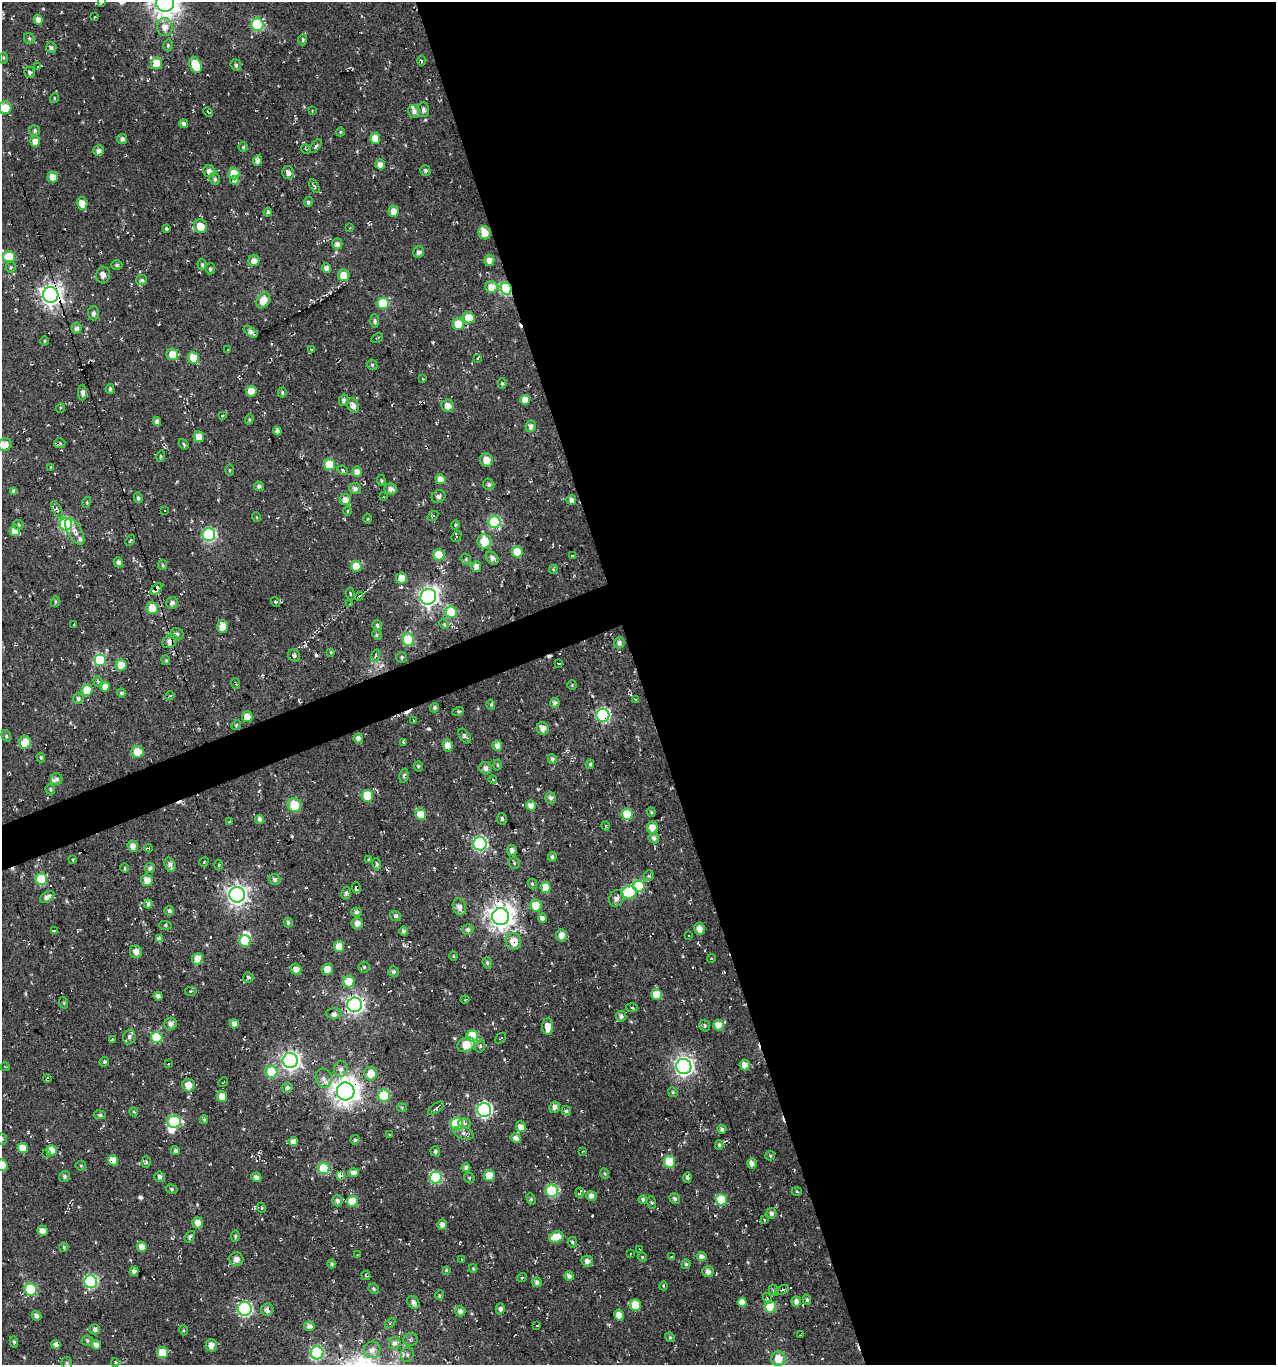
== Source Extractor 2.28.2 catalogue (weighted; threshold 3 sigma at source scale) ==
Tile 8 of 4 x 4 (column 4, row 2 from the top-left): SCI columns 3945-5218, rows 2727-4089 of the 5286 x 5452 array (HDU 1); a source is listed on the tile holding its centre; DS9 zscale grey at full resolution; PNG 1278 x 1367 px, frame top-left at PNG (2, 2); each listed source drawn as its Kron ellipse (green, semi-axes under 4 px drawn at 4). Shown black and unused: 52% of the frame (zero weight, under 2 of 3 exposures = <1% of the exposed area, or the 3 px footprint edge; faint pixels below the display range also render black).
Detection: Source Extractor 2.28.2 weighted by HDU 2 'WHT'; one run over the whole footprint, this tile lists its part. Background 0.0243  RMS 0.0089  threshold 0.04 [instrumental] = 3 sigma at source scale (4.5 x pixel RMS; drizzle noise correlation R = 1.50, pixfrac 1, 0.0396/0.0396 arcsec/px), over >= 5 px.
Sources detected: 480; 3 inside a brighter object's white glare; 20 cosmic-ray / hot-pixel residue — neither listed nor drawn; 4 inside a brighter listed object's ellipse — not listed separately; the other 453 listed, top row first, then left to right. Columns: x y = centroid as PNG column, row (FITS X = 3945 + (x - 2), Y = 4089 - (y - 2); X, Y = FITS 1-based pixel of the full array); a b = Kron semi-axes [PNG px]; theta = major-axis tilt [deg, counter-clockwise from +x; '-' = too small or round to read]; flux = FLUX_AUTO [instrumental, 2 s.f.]
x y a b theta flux
101 2 4 3 - 1.6
165 3 9 9 - 1100
94 17 3 2 - 0.63
38 20 5 4 - 7
257 25 6 6 - 78
165 27 9 8 - 7.2
29 39 6 5 - 1.4
303 40 6 4 89 1.4
168 45 6 4 77 1.6
51 47 5 5 - 1.7
3 58 5 4 - 1.1
422 61 5 3 - 0.99
156 63 6 5 - 19
195 65 8 5 -65 25
236 65 6 5 - 1.8
38 66 3 2 - 0.65
30 72 5 5 - 2
54 98 5 3 - 0.69
5 108 6 6 - 16
423 110 7 5 -85 2.8
312 111 4 2 - 0.58
414 111 6 6 - 3.3
208 112 5 3 - 0.88
184 124 4 3 - 3.5
35 131 5 5 - 1.8
340 132 4 3 - 0.89
375 138 6 5 - 12
122 139 5 5 - 2.7
35 142 5 5 - 8.5
316 146 8 3 52 1.6
243 147 4 4 - 1.2
306 149 5 3 - 0.82
98 151 5 5 - 3.8
258 160 5 4 - 3.7
380 164 5 5 - 5.5
209 171 6 5 - 5.9
425 171 5 5 - 2.1
288 173 6 6 - 4.8
234 174 5 5 - 21
53 177 5 5 - 9.7
215 179 6 5 - 2
235 180 4 4 - 5.5
314 186 7 3 -62 1.3
308 202 5 4 - 1.6
82 203 6 5 - 12
394 211 5 5 - 7.5
268 212 4 4 - 2
200 226 7 6 - 13
166 228 3 3 - 1.6
350 228 3 2 - 0.71
484 233 7 6 - 12
337 244 5 5 - 3.6
418 252 6 5 - 2.5
9 257 6 5 - 26
489 260 5 5 - 6.5
254 261 5 5 - 6.8
117 265 5 4 - 1.5
202 265 5 4 - 1.7
11 267 5 5 - 1.3
326 268 5 4 - 4.9
210 269 5 5 - 1.8
103 275 8 6 84 3.6
344 275 6 5 - 16
142 280 5 5 - 2.1
491 287 6 6 - 11
506 289 6 5 - 100
51 295 8 7 - 570
263 300 9 6 59 11
383 303 6 5 - 36
94 313 7 5 -88 2.8
469 318 6 5 - 20
374 321 6 4 -87 1.8
458 324 6 5 - 17
77 328 6 5 - 2.8
251 332 8 4 -35 3.6
377 338 6 2 29 0.99
44 341 5 3 - 0.88
228 350 3 3 - 2.3
311 350 3 2 - 0.73
172 354 6 6 - 13
194 358 6 5 - 24
478 358 4 2 - 1.9
372 365 5 4 - 1.4
423 379 4 3 - 0.76
502 383 5 4 - 1.5
110 389 5 3 - 1.6
251 391 5 5 - 11
82 392 8 4 89 3.6
282 392 5 4 - 1.2
344 400 5 4 - 2.8
525 400 5 5 - 11
353 405 7 5 -64 5.4
448 406 6 6 - 5.7
60 408 5 3 - 0.83
222 416 3 2 - 0.8
249 419 5 4 - 1
157 422 4 4 - 4.2
531 426 6 5 - 3.5
277 431 4 4 - 4
199 437 5 5 - 8.5
60 443 5 5 - 1.7
5 444 7 6 - 8.6
183 444 6 3 -51 1.2
161 456 6 4 75 1.2
486 460 7 6 - 8.8
329 465 5 5 - 28
51 467 3 3 - 1.4
229 470 5 3 - 0.91
343 470 5 4 - 1.3
357 472 5 5 - 6.3
440 479 5 5 - 8.4
381 480 5 3 - 1.2
489 484 6 5 - 2.2
259 486 5 4 - 2.7
355 489 5 5 - 3.3
391 489 6 5 - 4.1
14 491 4 4 - 3.2
439 496 7 6 - 3.3
383 497 4 2 - 0.58
138 498 5 4 - 2
345 500 5 5 - 8.1
571 500 5 5 - 3.7
87 502 5 3 - 0.89
57 510 9 4 -63 1.8
165 511 3 2 - 0.65
348 511 5 3 - 1.2
433 516 6 4 37 1.2
256 517 5 3 - 0.68
368 519 5 3 - 0.88
494 522 6 6 - 84
66 524 6 6 - 100
18 525 5 5 - 1.9
455 525 5 3 - 0.97
15 531 5 5 - 9.2
75 531 15 7 -60 7.2
209 535 6 6 - 120
456 537 5 4 - 1.4
130 540 6 3 53 0.93
484 541 7 7 - 20
517 552 5 5 - 24
439 555 5 5 - 27
572 556 3 3 - 0.78
492 558 7 5 -45 4.2
466 559 6 5 - 1.5
118 562 5 4 - 3
163 565 5 4 - 1.1
356 566 5 5 - 17
476 566 5 5 - 5.5
553 569 4 4 - 1.5
402 578 5 5 - 12
156 589 7 4 45 30
350 594 6 3 -82 0.93
359 596 4 3 - 0.97
428 597 8 7 - 400
55 602 5 3 - 1
275 602 5 4 - 1
172 603 6 6 - 3.1
350 604 3 3 - 0.59
152 608 6 6 - 17
451 612 6 5 - 35
74 624 2 2 - 0.56
444 624 5 4 - 1.1
377 625 5 4 - 2
223 626 6 5 - 11
177 634 6 6 - 2.7
377 635 5 4 - 1.7
408 640 6 5 - 51
170 641 8 6 39 6.2
619 643 5 5 - 3.4
331 652 4 4 - 0.72
294 656 6 5 - 2
375 656 6 4 69 1.6
402 657 5 5 - 1.5
100 660 6 6 - 55
166 660 5 4 - 1.3
559 663 3 2 - 0.73
121 665 5 5 - 17
98 681 5 4 - 1.3
236 684 5 2 - 0.85
572 685 4 4 - 0.87
105 687 5 5 - 6.4
87 690 5 5 - 26
121 693 4 4 - 1.8
170 696 4 3 - 0.66
78 698 5 5 - 2.4
636 700 4 3 - 1.1
555 703 5 4 - 3.4
491 705 5 3 - 1.3
435 708 5 4 - 2.1
458 711 5 3 - 1.3
603 715 6 6 - 130
247 717 5 5 - 9.5
413 721 3 2 - 0.84
236 725 5 4 - 1.1
543 728 6 6 - 6.4
6 736 6 4 -70 1.5
465 736 8 5 -53 2.3
358 738 5 4 - 3.2
403 742 3 2 - 1
25 743 6 6 - 22
448 745 6 5 - 7.6
497 746 5 5 - 5.6
137 752 6 6 - 14
41 757 5 3 - 1.2
552 759 5 4 - 2.4
590 764 5 4 - 1.7
497 765 5 3 - 1.1
418 766 5 4 - 1.6
486 768 6 6 - 3.6
404 776 7 4 77 1.9
56 779 6 6 - 2.7
493 780 4 3 - 1
50 789 5 4 - 1.5
367 796 6 6 - 26
550 798 6 5 - 2.9
294 805 7 7 - 26
531 805 5 5 - 7
651 812 5 4 - 1
421 814 6 5 - 22
627 814 6 5 - 26
260 819 5 4 - 3.4
502 819 6 5 - 2.1
229 822 4 4 - 1.4
606 826 5 3 - 0.89
652 827 6 5 - 8.3
654 838 5 5 - 3.8
480 844 6 6 - 130
133 846 5 5 - 5.7
148 848 4 2 - 1.5
512 850 5 4 - 3.1
552 857 5 4 - 2
369 859 4 4 - 0.81
73 860 4 4 - 0.87
204 862 5 3 - 0.98
514 863 6 5 - 1.6
377 864 6 4 -81 1.6
170 865 7 5 -74 4.3
219 865 5 3 - 0.89
125 868 4 3 - 0.86
150 868 5 5 - 3
649 875 5 5 - 2.4
41 879 6 5 - 38
275 879 6 5 - 2.1
147 880 6 5 - 8
533 884 5 3 - 1.1
639 886 6 6 - 48
356 887 6 3 -79 42
546 887 5 5 - 14
629 892 8 6 12 44
346 893 6 4 78 2.1
237 895 8 7 - 490
47 897 8 5 33 4.3
616 898 9 7 63 4.3
148 904 4 4 - 3.3
535 905 6 6 - 14
459 907 8 6 -76 5.3
169 911 5 4 - 2.4
357 912 5 4 - 2.3
396 916 6 4 -38 2.2
500 917 8 8 - 860
542 918 5 4 - 4.1
288 923 5 4 - 1.8
357 923 6 5 - 5.9
165 925 6 3 -1 1.1
700 929 6 5 - 6.1
468 930 5 5 - 3.1
54 931 3 3 - 0.99
403 931 4 4 - 2.2
562 935 6 5 - 6.7
689 935 3 2 - 0.87
159 939 4 4 - 4.1
245 941 6 5 - 33
513 941 8 7 - 13
339 947 5 5 - 11
136 952 6 6 - 5
453 956 4 3 - 0.73
712 958 4 3 - 0.97
198 959 6 5 - 12
487 963 6 4 -68 1.4
364 967 5 5 - 1.3
296 969 5 5 - 5.8
327 969 5 5 - 8.2
394 972 5 5 - 2.2
248 977 5 5 - 1.7
349 982 6 6 - 17
191 991 6 4 12 1.1
657 994 5 5 - 18
158 996 4 4 - 2.9
465 1000 4 4 - 0.85
64 1003 6 3 -72 0.94
355 1005 7 7 - 350
632 1008 6 3 -3 1.1
334 1013 8 5 2 2.5
621 1016 5 5 - 2.9
171 1024 6 6 - 3.6
234 1024 4 4 - 5
718 1025 5 5 - 8.1
704 1026 6 5 - 1.6
548 1027 8 5 89 9.4
472 1036 6 5 - 20
129 1037 7 6 - 2.7
157 1037 6 5 - 36
501 1038 6 2 41 0.79
112 1039 4 3 - 1.2
466 1045 9 7 28 17
480 1046 6 4 73 2.1
290 1060 7 7 - 360
104 1062 5 4 - 1.5
168 1064 3 2 - 0.6
745 1065 5 5 - 6.6
684 1066 8 7 - 400
5 1067 5 2 - 0.67
341 1069 8 7 - 3.6
271 1072 6 5 - 44
371 1074 7 6 - 10
47 1078 4 2 - 0.86
324 1078 9 8 - 4.5
223 1082 5 2 - 0.66
188 1085 6 6 - 8.6
287 1088 5 5 - 3.2
346 1091 9 9 - 990
673 1092 5 4 - 1.2
222 1096 5 5 - 9.1
384 1096 6 6 - 46
555 1107 6 5 - 4.3
402 1108 5 4 - 1
436 1108 9 3 38 1.6
484 1110 7 7 - 190
566 1111 5 4 - 1.9
134 1112 5 3 - 1
100 1115 6 4 -3 1.8
204 1120 4 3 - 1.4
174 1122 7 6 - 61
464 1123 6 5 - 2.6
457 1124 6 6 - 60
521 1127 5 5 - 5.9
722 1129 4 4 - 2.3
464 1133 10 6 -18 3.7
390 1134 3 2 - 0.96
516 1138 5 5 - 4.2
2 1139 5 5 - 1.5
355 1140 5 4 - 1.5
293 1142 5 4 - 6
719 1145 5 4 - 1.5
23 1148 5 5 - 11
51 1150 5 5 - 13
175 1151 4 4 - 2.2
435 1151 5 4 - 1.8
583 1151 3 2 - 0.64
47 1154 3 3 - 1.6
770 1156 5 4 - 1.1
113 1160 5 4 - 12
146 1162 6 4 74 1.4
669 1162 6 5 - 28
752 1163 5 5 - 4.4
2 1165 6 6 - 11
81 1166 5 5 - 1.2
466 1167 4 4 - 2.8
324 1168 5 5 - 45
354 1173 5 4 - 4.8
605 1174 5 3 - 0.95
341 1175 4 3 - 27
489 1175 5 5 - 15
64 1176 5 5 - 2
160 1177 5 5 - 3.1
256 1177 5 5 - 3.9
436 1177 6 6 - 82
469 1178 5 5 - 1.2
687 1178 5 4 - 2.1
172 1189 6 4 -28 1.5
552 1191 6 6 - 69
797 1191 5 3 - 0.88
580 1192 5 3 - 19
591 1196 5 5 - 4.5
531 1199 6 4 -62 1.5
643 1199 4 4 - 1.7
675 1199 6 5 - 2.3
721 1200 6 5 - 31
338 1201 5 5 - 3
352 1201 5 5 - 24
652 1203 6 3 -71 1.1
262 1208 5 3 - 0.8
771 1213 5 5 - 2.7
764 1219 3 2 - 0.73
197 1223 5 5 - 6.2
442 1225 5 4 - 3.6
43 1231 5 5 - 6.5
235 1236 5 4 - 1.2
190 1237 6 3 56 1.9
556 1237 7 5 18 17
572 1242 5 4 - 1.4
64 1247 5 4 - 1.1
142 1247 5 5 - 6.6
639 1249 3 2 - 0.99
630 1254 3 2 - 0.52
358 1255 2 2 - 0.8
702 1256 5 4 - 4.5
642 1257 5 4 - 1.2
671 1257 3 2 - 0.65
236 1259 7 7 - 5.9
461 1259 3 2 - 0.55
587 1261 6 5 - 3.9
332 1264 5 4 - 1.5
686 1264 5 4 - 1.5
473 1269 4 4 - 0.97
446 1270 4 3 - 1
134 1271 5 4 - 3.5
708 1272 5 5 - 3.8
366 1275 5 3 - 0.88
569 1276 5 4 - 3.3
522 1277 5 3 - 0.8
91 1282 6 6 - 130
537 1282 5 4 - 3.1
663 1286 4 3 - 0.81
374 1289 5 5 - 1.7
31 1290 6 6 - 53
774 1290 6 5 - 2.3
782 1290 7 3 22 1.2
439 1295 5 4 - 1.3
767 1298 5 3 - 1
807 1300 5 4 - 1.4
413 1302 7 5 -55 3.5
742 1302 4 4 - 6.3
796 1302 5 5 - 4.5
635 1305 6 5 - 16
770 1307 6 5 - 42
245 1309 7 7 - 150
500 1309 6 4 74 2.4
267 1310 6 6 - 4.4
460 1311 5 5 - 3.5
619 1315 5 4 - 6.7
36 1316 5 4 - 3.1
390 1323 6 4 45 1.1
309 1326 5 5 - 4.6
537 1326 3 2 - 0.54
95 1329 5 5 - 3.1
183 1330 5 3 - 0.89
801 1335 3 2 - 0.55
670 1337 5 4 - 1.2
411 1340 7 6 - 2.1
87 1341 6 5 - 1.5
14 1342 5 4 - 1.7
395 1343 6 6 - 3.7
56 1345 4 4 - 4.2
96 1345 5 4 - 4.2
211 1345 6 5 - 5.3
372 1350 9 8 - 5.3
162 1353 5 5 - 22
317 1353 6 6 - 78
407 1354 7 6 - 2.6
778 1359 7 7 - 12
115 1362 4 3 - 1.7
67 1363 6 5 - 1.6
Overlapping masked pixels (flux is a lower limit): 18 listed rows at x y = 165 3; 506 289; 51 295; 15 531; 156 589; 170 641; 603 715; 356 887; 47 897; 500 917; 513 941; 355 1005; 346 1091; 341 1175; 580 1192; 742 1302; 267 1310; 56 1345
Isophote crosses this tile's border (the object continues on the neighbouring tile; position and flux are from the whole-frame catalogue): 5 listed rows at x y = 101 2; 165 3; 5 108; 2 1139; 2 1165